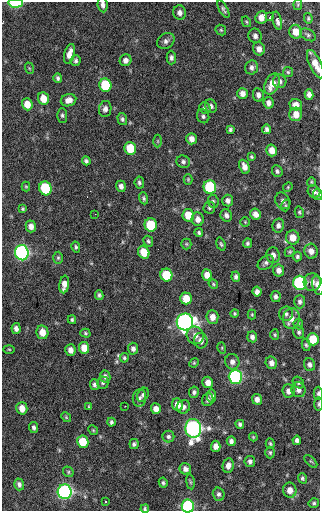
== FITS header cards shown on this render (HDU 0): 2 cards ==
NAXIS1  =                  318 / Axis length
NAXIS2  =                  509 / Axis length

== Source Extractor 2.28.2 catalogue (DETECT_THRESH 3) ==
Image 318 x 509 px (HDU 0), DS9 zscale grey, 1 PNG px = 1 image px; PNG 322 x 513 px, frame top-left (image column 1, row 509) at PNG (2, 2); each listed source drawn as its Kron ellipse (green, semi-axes under 4 px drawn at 4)
Background 41.9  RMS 4.3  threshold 13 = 3 sigma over >= 5 px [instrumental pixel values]
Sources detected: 191; all 191 listed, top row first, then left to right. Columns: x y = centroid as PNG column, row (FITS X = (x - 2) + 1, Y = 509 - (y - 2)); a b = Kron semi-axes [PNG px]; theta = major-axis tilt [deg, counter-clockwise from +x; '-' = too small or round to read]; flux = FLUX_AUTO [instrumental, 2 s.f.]
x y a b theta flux
16 3 7 4 1 12000
298 4 5 4 - 330
103 5 7 5 -83 1000
223 9 10 4 -60 700
180 13 7 6 - 1200
261 17 6 5 - 2200
270 17 4 3 - 250
308 18 5 4 - 410
277 21 9 4 -77 1300
246 22 5 4 - 340
221 30 6 4 -46 450
296 32 7 6 - 3300
308 35 9 5 -29 650
255 36 7 6 - 1000
166 41 9 7 36 1100
259 49 7 5 -74 1800
69 54 10 5 77 2300
171 58 7 5 -89 770
76 60 5 5 - 660
125 60 6 5 - 1100
315 64 15 6 -65 3100
252 67 7 6 - 980
29 68 6 3 -71 310
288 72 5 5 - 420
58 78 5 4 - 610
280 81 7 6 - 930
272 84 11 7 65 3600
105 85 7 6 - 15000
242 93 5 5 - 1500
309 94 5 4 - 1300
258 95 7 5 -81 1100
44 98 6 5 - 3600
68 100 8 6 16 1700
268 103 6 5 - 1200
27 104 6 5 - 3200
296 105 6 5 - 1700
211 106 7 5 -59 780
205 108 6 5 - 740
105 109 8 6 80 1100
296 114 7 6 - 3000
62 115 7 5 -89 570
203 116 7 6 - 770
122 119 6 4 -72 580
230 129 4 3 - 510
267 129 4 4 - 770
191 139 5 5 - 1700
158 141 6 4 90 400
130 148 6 6 - 7900
272 150 6 5 - 2300
251 157 4 3 - 370
86 161 4 4 - 590
183 162 7 6 - 790
244 167 7 4 -66 1600
277 171 6 5 - 690
188 179 5 4 - 300
311 182 5 4 - 350
139 183 6 4 -84 530
26 186 5 4 - 320
121 186 5 4 - 1100
210 187 7 6 - 21000
288 187 5 4 - 290
45 188 7 6 - 18000
314 191 7 5 -44 1100
318 194 5 5 - 540
144 198 6 4 -70 520
228 200 6 5 - 1100
213 201 6 5 - 540
283 201 9 7 -56 1100
286 205 6 3 72 350
209 208 6 6 - 610
23 209 4 4 - 370
299 212 6 4 -77 400
95 214 3 2 - 280
256 214 5 5 - 1500
188 215 6 5 - 5300
226 215 6 5 - 980
198 219 7 6 - 1700
245 222 5 4 - 310
151 225 6 6 - 13000
278 225 7 5 77 950
31 226 6 5 - 1500
199 233 4 4 - 490
293 237 7 6 - 3200
148 241 6 4 -63 520
247 243 5 4 - 530
186 244 5 5 - 380
221 244 7 4 -73 480
76 247 5 4 - 490
311 251 7 6 - 1700
144 252 7 5 -65 4600
290 252 5 4 - 400
22 253 7 7 - 69000
273 255 8 6 -84 1700
297 256 5 4 - 550
58 258 6 5 - 490
266 263 9 6 36 880
279 270 6 5 - 1600
166 275 6 6 - 9400
207 275 5 5 - 2200
236 277 5 4 - 730
312 282 9 8 - 1600
300 283 7 6 - 43000
64 284 9 4 83 2200
213 284 5 4 - 360
318 285 9 5 -75 1700
257 292 5 4 - 1200
99 295 5 4 - 520
276 296 5 5 - 790
186 298 6 5 - 4500
300 302 6 5 - 800
234 314 4 4 - 380
252 314 5 4 - 310
286 314 7 7 - 760
212 317 7 6 - 2300
291 318 10 8 78 2300
72 320 4 3 - 460
185 322 8 8 - 120000
298 324 5 5 - 420
16 329 5 4 - 1200
42 332 7 6 - 3100
299 332 7 5 -75 680
85 333 5 4 - 420
195 335 9 8 - 1900
275 335 5 4 - 350
252 337 5 5 - 1000
313 339 6 5 - 6900
201 341 8 6 -80 1600
306 345 6 4 -79 430
84 348 6 5 - 3200
222 348 5 3 - 330
9 349 6 3 -2 290
133 349 6 5 - 970
70 350 6 5 - 1700
124 358 5 4 - 440
232 362 8 7 - 1300
194 363 5 4 - 340
271 363 6 5 - 1400
309 365 6 5 - 900
105 376 6 5 - 1000
235 377 7 6 - 44000
208 382 6 5 - 2100
103 383 6 6 - 620
298 383 6 5 - 510
94 384 6 4 -79 640
299 390 7 7 - 1400
289 391 7 6 - 1600
194 392 6 5 - 690
318 393 6 4 89 560
143 395 7 5 61 620
212 396 6 4 84 770
139 398 8 6 83 990
257 399 5 5 - 1300
208 400 6 5 - 730
318 404 7 3 90 440
177 405 6 5 - 2500
125 406 2 2 - 190
89 407 4 3 - 350
183 407 7 6 - 860
22 408 6 5 - 2800
156 409 5 5 - 2000
66 417 5 4 - 320
111 422 4 3 - 560
240 424 4 4 - 640
34 427 5 4 - 710
193 428 9 8 - 92000
93 430 5 4 - 320
168 437 6 6 - 700
253 437 4 3 - 310
297 440 4 4 - 850
231 441 5 4 - 900
83 442 6 5 - 6800
134 444 5 4 - 670
270 444 5 4 - 470
216 446 5 5 - 1600
270 453 6 4 -89 490
250 461 5 5 - 910
311 461 8 3 -44 380
228 466 7 5 78 1600
185 469 6 5 - 1100
68 472 5 5 - 390
302 478 5 4 - 500
190 482 7 3 -81 420
163 483 5 4 - 510
19 484 6 5 - 890
290 490 7 6 - 2100
65 492 7 7 - 68000
219 494 7 6 - 750
105 502 3 3 - 450
314 503 5 4 - 480
188 506 6 6 - 27000
145 509 4 4 - 510
At the frame edge (FLAGS 8, measured only in part): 8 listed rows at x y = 16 3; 103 5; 315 64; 318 285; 318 393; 318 404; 188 506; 145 509